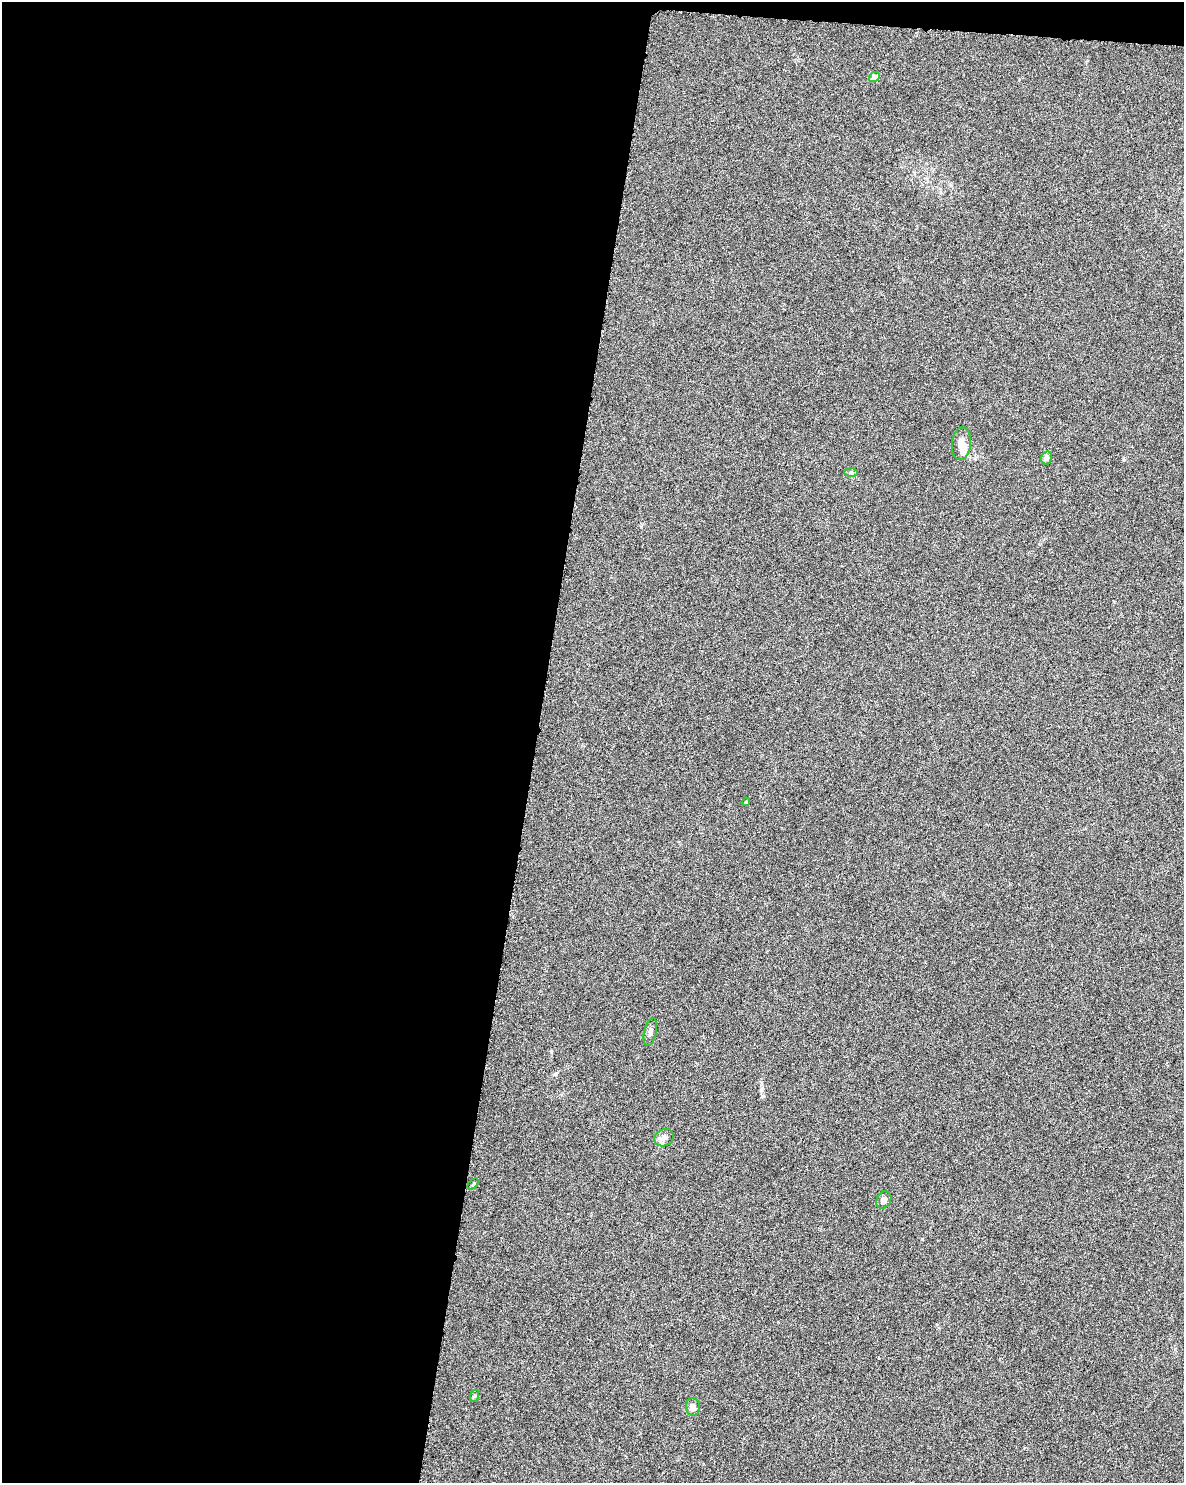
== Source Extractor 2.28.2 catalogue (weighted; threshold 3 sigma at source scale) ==
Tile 1 of 4 x 3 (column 1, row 1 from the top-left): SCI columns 2-1183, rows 3192-4672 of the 4740 x 4960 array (HDU 1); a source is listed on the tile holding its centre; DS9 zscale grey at full resolution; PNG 1186 x 1485 px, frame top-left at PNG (2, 2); each listed source drawn as its Kron ellipse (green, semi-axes under 4 px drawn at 4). Shown black and unused: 46% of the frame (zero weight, under 3 of 6 exposures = <1% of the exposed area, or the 3 px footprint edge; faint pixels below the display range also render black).
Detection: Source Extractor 2.28.2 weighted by HDU 2 'WHT'; one run over the whole footprint, this tile lists its part. Background 0.0175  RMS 0.0035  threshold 0.0143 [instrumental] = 3 sigma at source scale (4.09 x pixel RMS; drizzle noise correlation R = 1.36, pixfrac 0.8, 0.0396/0.0396 arcsec/px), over >= 5 px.
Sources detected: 12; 1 inside a brighter object's white glare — neither listed nor drawn; the other 11 listed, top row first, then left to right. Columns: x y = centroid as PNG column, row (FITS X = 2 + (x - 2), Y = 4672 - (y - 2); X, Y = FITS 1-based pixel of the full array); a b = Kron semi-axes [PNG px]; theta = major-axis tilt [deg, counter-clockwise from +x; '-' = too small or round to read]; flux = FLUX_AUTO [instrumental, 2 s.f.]
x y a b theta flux
874 77 5 5 - 2.9
961 444 16 9 84 2.8
1046 458 6 5 - 1.4
851 472 7 4 -2 0.55
746 802 4 3 - 0.31
650 1032 14 6 76 1.2
664 1138 10 8 26 1.5
473 1184 6 4 46 0.4
884 1200 9 7 61 1.3
474 1396 6 4 70 0.4
693 1407 9 7 -87 1.5
Unlisted compact peaks at least as high as the median listed source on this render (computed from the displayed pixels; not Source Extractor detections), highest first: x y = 922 1239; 551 1051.